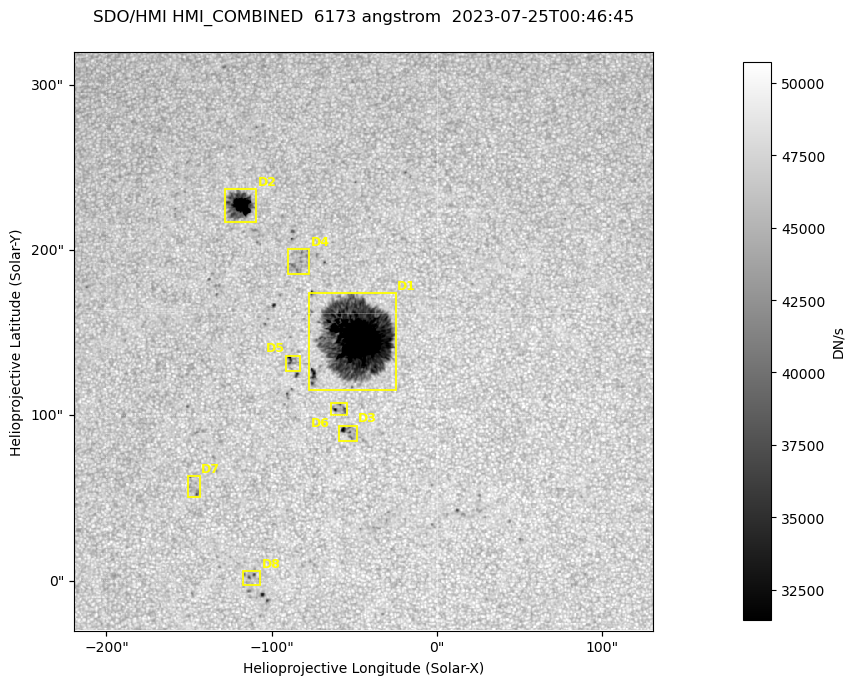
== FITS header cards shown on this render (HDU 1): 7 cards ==
TELESCOP= 'SDO/HMI '           / Telescope
INSTRUME= 'HMI_COMBINED'       / For HMI: HMI_SIDE1, HMI_FRONT2, or HMI_COMBINED
WAVELNTH=                6173. / [angstrom] Wavelength
DATE-OBS= '2023-07-25T00:46:45.900' / [ISO] Observation date {DATE__OBS}
CTYPE1  = 'HPLN-TAN'           / CTYPE1: HPLN
CTYPE2  = 'HPLT-TAN'           / CTYPE2: HPLT
BUNIT   = 'DN/s    '           / Physical Units

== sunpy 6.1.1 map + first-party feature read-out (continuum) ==
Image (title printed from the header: SDO/HMI HMI_COMBINED  6173 angstrom  2023-07-25T00:46:45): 695 x 695 px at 0.504 arcsec/px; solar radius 945 arcsec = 1874 px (partial field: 4.4% of the solar disc is inside the frame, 100% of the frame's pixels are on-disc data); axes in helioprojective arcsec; data unit DN/s (BUNIT, on the colour bar)
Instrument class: CONTINUUM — white-light / continuum photospheric image (CONTENT/OBS_TYPE)
Dark features (sunspots / pores): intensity divided by the frame's on-disc median (partial field: no limb-darkening profile); local-median window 302 px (8% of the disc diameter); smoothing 3 px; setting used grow <= 0.95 with closing radius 3 px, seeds <= 0.88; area >= 120 px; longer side >= 8 px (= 4 arcsec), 4 px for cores <= 0.7; partial field; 8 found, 8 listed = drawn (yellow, D1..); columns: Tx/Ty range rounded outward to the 2 arcsec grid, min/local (2 s.f., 1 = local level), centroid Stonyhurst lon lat
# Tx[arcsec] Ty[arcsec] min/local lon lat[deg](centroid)
D1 -78..-24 114..174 0.13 -3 +14
D2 -130..-108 216..238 0.27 -8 +19
D3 -60..-48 84..94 0.69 -3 +11
D4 -92..-76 184..202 0.87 -5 +17
D5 -92..-82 126..136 0.71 -5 +13
D6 -64..-54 100..108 0.73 -4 +11
D7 -152..-142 50..64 0.84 -9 +9
D8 -118..-106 -4..6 0.84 -7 +5